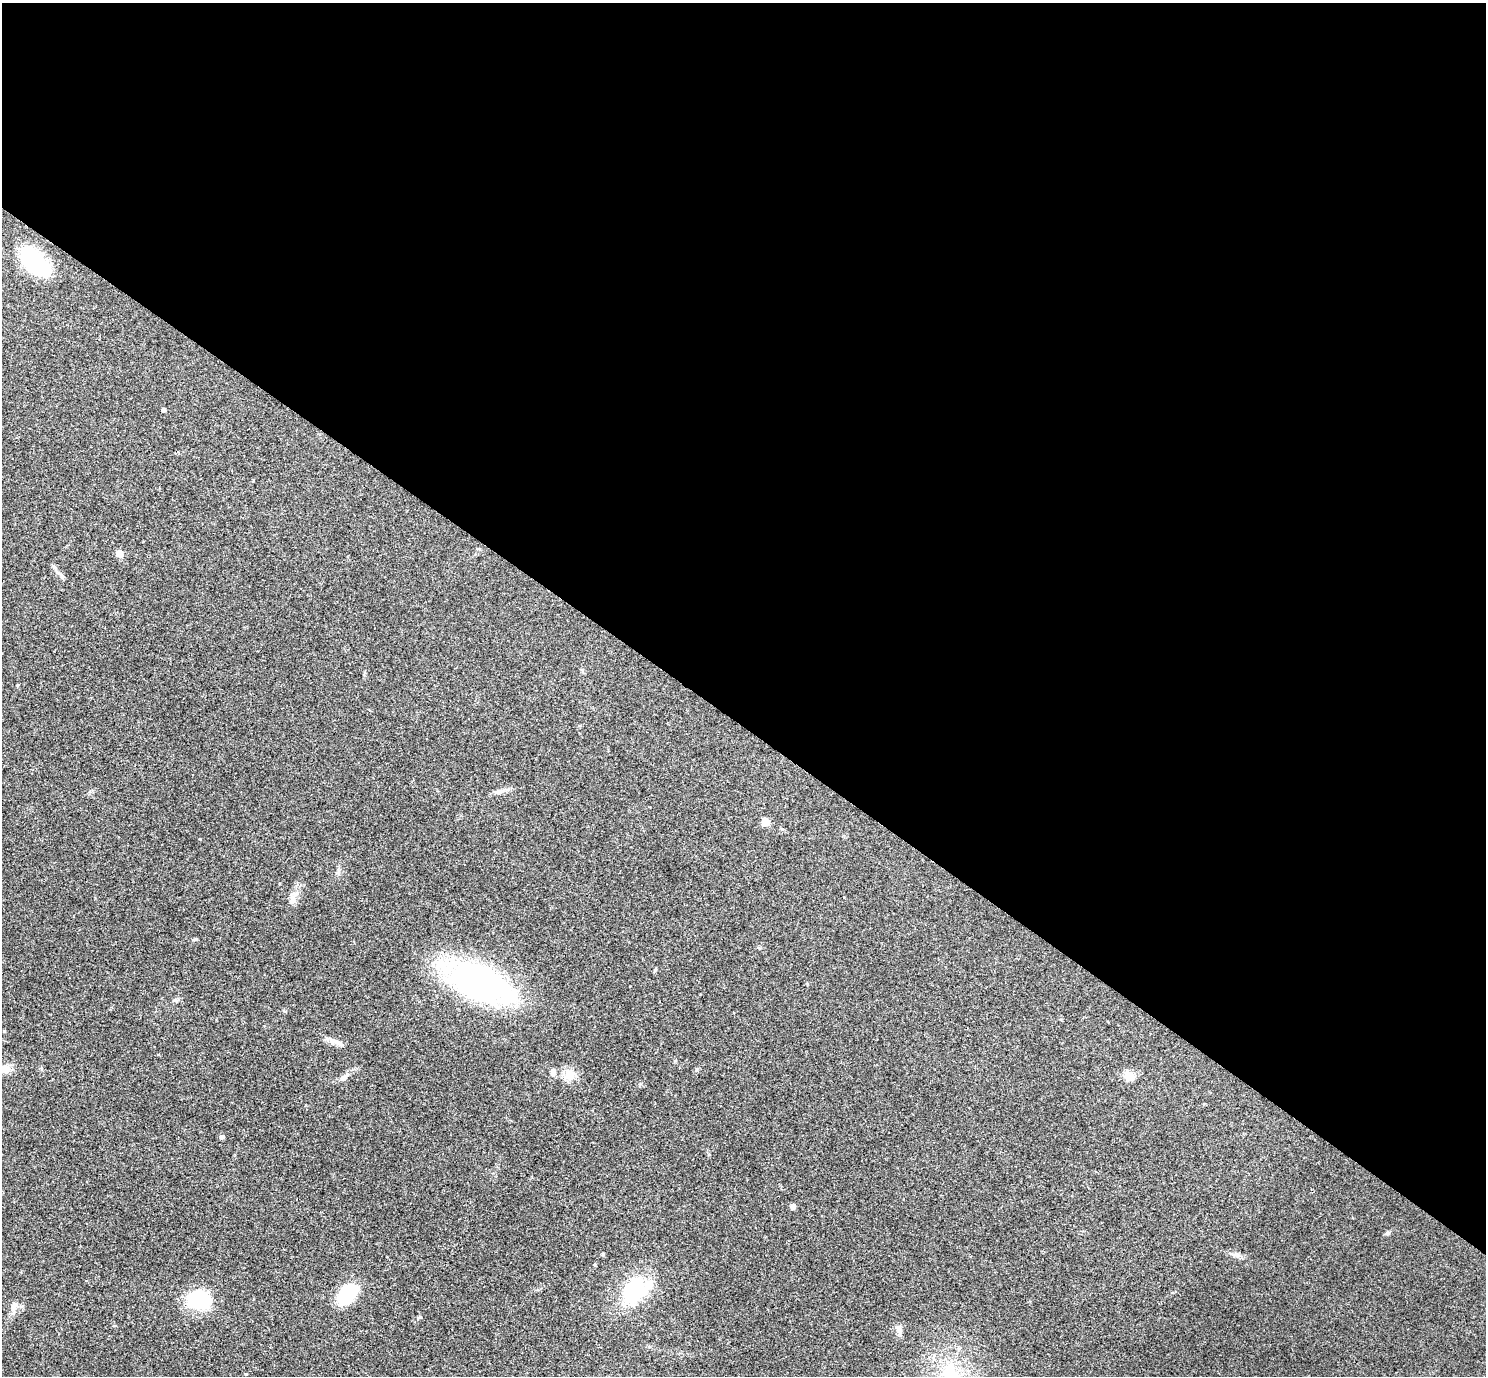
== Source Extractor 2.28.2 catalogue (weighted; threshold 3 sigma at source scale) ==
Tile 3 of 4 x 4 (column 3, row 1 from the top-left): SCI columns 2973-4456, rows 4278-5651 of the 5943 x 5946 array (HDU 1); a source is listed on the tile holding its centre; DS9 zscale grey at full resolution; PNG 1488 x 1378 px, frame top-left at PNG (2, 3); no overlay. Shown black and unused: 53% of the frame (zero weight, under 3 of 4 exposures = <1% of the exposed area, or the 3 px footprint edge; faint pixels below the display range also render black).
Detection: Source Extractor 2.28.2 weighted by HDU 2 'WHT'; one run over the whole footprint, this tile lists its part. Background 0.0766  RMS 0.0062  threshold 0.0279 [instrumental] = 3 sigma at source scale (4.5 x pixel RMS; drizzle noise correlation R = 1.50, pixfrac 1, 0.05/0.05 arcsec/px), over >= 5 px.
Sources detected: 28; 1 inside a brighter object's white glare — not listed; the other 27 listed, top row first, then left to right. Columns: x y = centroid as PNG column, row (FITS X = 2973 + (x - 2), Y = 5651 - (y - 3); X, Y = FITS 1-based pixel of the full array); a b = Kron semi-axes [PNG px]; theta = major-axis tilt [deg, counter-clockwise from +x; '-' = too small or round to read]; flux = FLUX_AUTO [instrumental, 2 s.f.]
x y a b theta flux
35 261 31 16 -44 77
163 410 4 4 - 1.9
479 549 5 3 - 0.63
119 553 5 5 - 13
54 567 11 4 -51 1.6
62 577 6 5 - 1.1
501 791 16 6 16 3
765 822 9 8 - 5.3
292 900 14 7 -85 3.4
195 939 7 3 35 0.7
478 982 47 22 -24 260
176 1000 7 4 -33 0.98
336 1042 21 7 -17 4.2
5 1068 12 10 6 6.6
553 1073 9 6 -79 2.8
570 1075 16 12 28 7.3
1129 1075 14 10 -58 5.4
344 1077 12 6 35 2.7
222 1137 6 5 - 1.2
793 1207 5 4 - 3.2
1387 1233 7 5 39 1.2
603 1254 4 4 - 0.61
634 1291 20 14 57 59
347 1294 22 14 47 31
199 1300 21 15 1 49
899 1328 12 6 86 2.5
950 1376 30 27 -51 35
Isophote crosses this tile's border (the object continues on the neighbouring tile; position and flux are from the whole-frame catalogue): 2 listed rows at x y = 5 1068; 950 1376
Unlisted compact peaks at least as high as the median listed source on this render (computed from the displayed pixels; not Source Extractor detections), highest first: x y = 420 1317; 200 839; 640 1084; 17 685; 13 1313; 655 970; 285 1011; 697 1069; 595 1265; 675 1061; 1237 1255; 253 480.